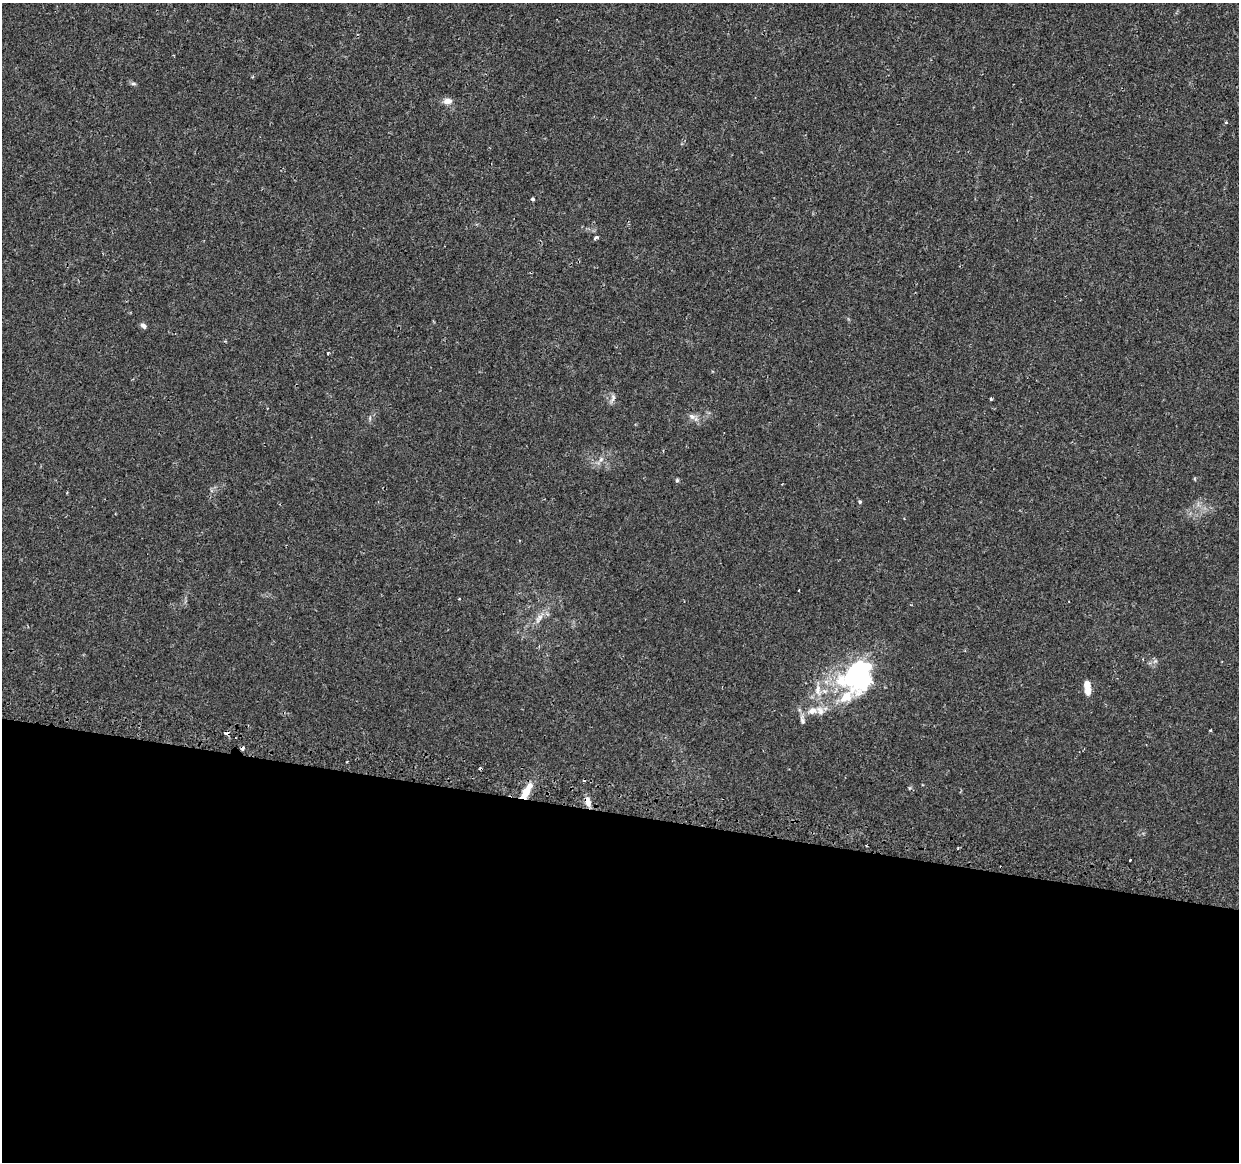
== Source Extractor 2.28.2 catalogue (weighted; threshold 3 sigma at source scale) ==
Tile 14 of 4 x 4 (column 2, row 4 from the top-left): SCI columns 1275-2511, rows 269-1428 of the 5030 x 5235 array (HDU 1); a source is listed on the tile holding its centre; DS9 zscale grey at full resolution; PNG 1241 x 1164 px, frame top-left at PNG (2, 3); no overlay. Shown black and unused: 30% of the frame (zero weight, under 2 of 3 exposures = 3% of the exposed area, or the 3 px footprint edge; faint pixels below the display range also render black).
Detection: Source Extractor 2.28.2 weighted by HDU 2 'WHT'; one run over the whole footprint, this tile lists its part. Background 0.00621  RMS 0.0021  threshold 0.00931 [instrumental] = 3 sigma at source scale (4.5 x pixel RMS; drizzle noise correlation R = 1.50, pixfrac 1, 0.0396/0.0396 arcsec/px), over >= 5 px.
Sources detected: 36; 3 inside a brighter object's white glare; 5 cosmic-ray / hot-pixel residue — not listed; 5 inside a brighter listed object's ellipse — not listed separately; the other 23 listed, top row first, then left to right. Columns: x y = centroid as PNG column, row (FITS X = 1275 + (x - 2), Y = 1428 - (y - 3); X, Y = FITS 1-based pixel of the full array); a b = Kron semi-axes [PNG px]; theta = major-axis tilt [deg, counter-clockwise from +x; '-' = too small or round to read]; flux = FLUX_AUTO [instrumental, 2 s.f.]
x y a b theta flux
133 84 8 4 0 0.35
447 101 11 7 7 1.3
1226 123 3 3 - 0.62
532 199 4 3 - 0.41
596 237 3 3 - 1.1
143 325 8 5 -44 0.64
328 353 3 3 - 0.47
613 398 12 6 81 0.7
991 399 5 3 - 0.21
692 416 12 6 -29 0.95
601 459 8 6 63 0.7
677 480 5 4 - 0.31
860 502 5 4 - 0.33
539 618 16 7 54 1.5
853 680 48 17 2 13
1087 684 8 7 - 1.6
812 711 14 9 10 1.9
802 720 12 6 -77 0.79
1210 730 4 3 - 0.16
909 788 6 3 70 0.22
526 793 17 8 61 3.1
588 802 13 6 -77 1.4
1130 860 3 3 - 0.29
Overlapping masked pixels (flux is a lower limit): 1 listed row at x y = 526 793